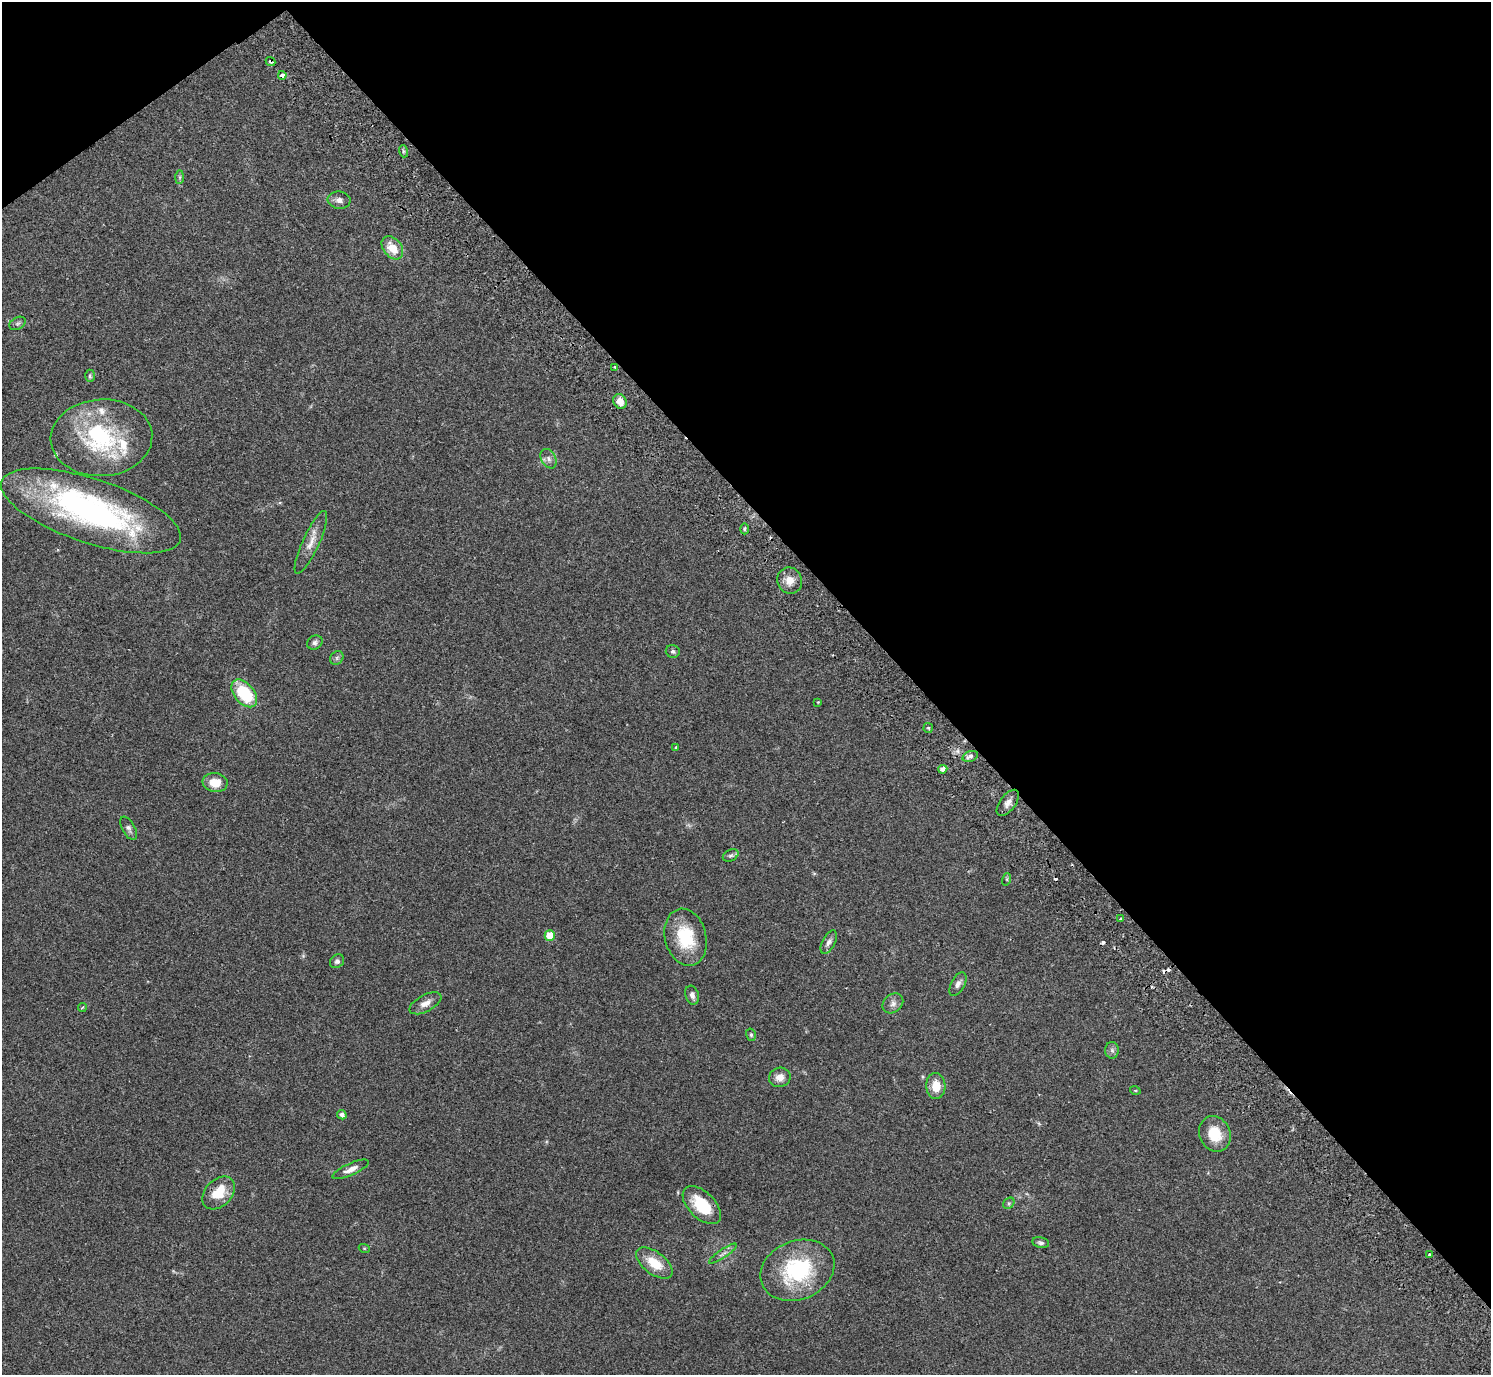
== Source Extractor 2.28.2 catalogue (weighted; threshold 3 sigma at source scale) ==
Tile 3 of 4 x 4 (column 3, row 1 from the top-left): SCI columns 3025-4513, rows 4323-5695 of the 6052 x 6035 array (HDU 1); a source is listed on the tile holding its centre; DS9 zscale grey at full resolution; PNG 1493 x 1377 px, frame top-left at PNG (2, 2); each listed source drawn as its Kron ellipse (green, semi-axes under 4 px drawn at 4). Shown black and unused: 40% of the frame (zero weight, under 2 of 3 exposures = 3% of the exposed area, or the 3 px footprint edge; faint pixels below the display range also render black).
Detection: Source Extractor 2.28.2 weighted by HDU 2 'WHT'; one run over the whole footprint, this tile lists its part. Background 0.0812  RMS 0.0059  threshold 0.0267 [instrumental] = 3 sigma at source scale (4.5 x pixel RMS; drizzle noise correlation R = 1.50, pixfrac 1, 0.05/0.05 arcsec/px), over >= 5 px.
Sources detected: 66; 1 inside a brighter object's white glare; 3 cosmic-ray / hot-pixel residue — neither listed nor drawn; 5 inside a brighter listed object's ellipse — not listed separately; the other 57 listed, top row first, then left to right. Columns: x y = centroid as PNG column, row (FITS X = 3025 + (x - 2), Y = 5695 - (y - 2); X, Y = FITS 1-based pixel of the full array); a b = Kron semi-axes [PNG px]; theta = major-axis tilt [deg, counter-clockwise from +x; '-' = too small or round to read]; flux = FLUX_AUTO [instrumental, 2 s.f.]
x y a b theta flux
271 61 5 4 - 1.3
282 75 4 3 - 4.9
403 151 6 4 -72 0.88
180 177 7 4 90 1
339 200 11 8 -7 2.8
392 248 13 9 -50 10
18 323 9 6 30 1.3
615 367 4 3 - 0.72
90 376 6 5 - 0.96
620 401 7 6 - 5.6
101 438 51 38 3 59
549 459 10 7 -60 2.5
91 511 94 32 -18 150
744 529 5 3 - 0.79
311 542 34 8 65 7
790 580 13 12 - 5.7
315 642 8 6 28 1.7
673 651 7 6 - 1.3
337 658 7 6 - 1.3
244 693 16 10 -49 30
818 702 4 3 - 0.44
928 728 5 5 - 0.77
676 747 4 3 - 0.79
970 756 8 5 20 2.6
943 769 5 4 - 3.6
215 783 12 9 -8 8.8
1008 803 15 8 53 3.5
129 828 13 6 -61 2.1
731 855 8 5 28 1.3
1007 879 6 4 73 0.71
1121 919 3 3 - 1.4
550 935 5 5 - 14
686 937 29 20 -76 26
829 942 13 6 63 2.6
337 961 8 6 40 1.6
958 984 13 6 62 2.5
692 995 9 6 -74 2.6
425 1003 17 8 28 4.6
893 1003 11 9 41 2.8
82 1007 4 3 - 0.61
751 1035 6 5 - 1.1
1112 1050 8 7 - 1.7
780 1077 11 9 12 4.7
936 1086 13 9 -88 8.7
1135 1090 5 3 - 0.47
342 1115 5 4 - 2.2
1215 1134 18 15 -64 14
351 1169 19 6 24 4.1
219 1193 19 13 46 13
1009 1203 6 5 - 0.95
702 1205 23 13 -44 20
1041 1243 8 5 -11 1.5
364 1248 5 3 - 0.56
723 1254 16 4 34 2.1
1430 1255 3 3 - 0.82
654 1263 21 11 -37 13
797 1270 38 29 22 48
Overlapping masked pixels (flux is a lower limit): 5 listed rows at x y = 271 61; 282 75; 970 756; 943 769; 219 1193